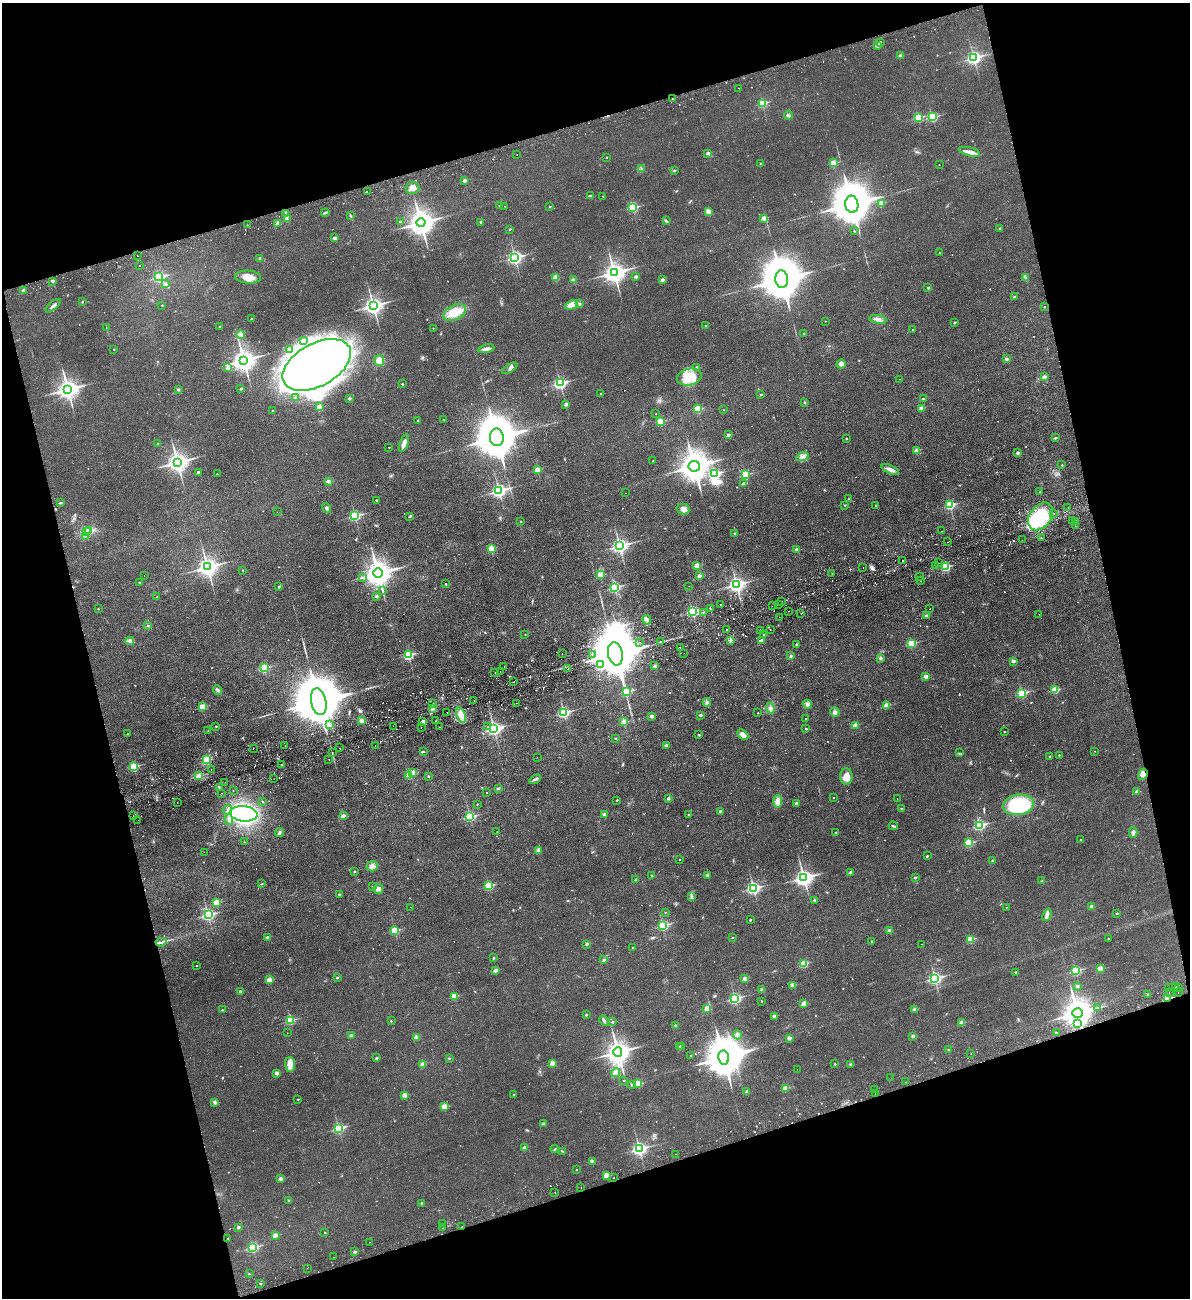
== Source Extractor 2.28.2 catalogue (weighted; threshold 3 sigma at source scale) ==
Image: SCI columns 169-4918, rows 61-5244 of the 5204 x 5300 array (HDU 1 of 3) = the unmasked area's bounding box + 8 px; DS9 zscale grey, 4 x 4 block average (1 PNG px = mean of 4 x 4 image px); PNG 1192 x 1300 px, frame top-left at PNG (2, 3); each listed source drawn as its Kron ellipse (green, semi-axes under 4 px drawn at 4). Shown black and unused: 33% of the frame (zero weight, under 2 of 3 exposures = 3% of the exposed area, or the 3 px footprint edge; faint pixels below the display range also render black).
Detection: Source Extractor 2.28.2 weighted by HDU 2 'WHT'. Background 0.0216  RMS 0.0048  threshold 0.0214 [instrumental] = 3 sigma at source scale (4.5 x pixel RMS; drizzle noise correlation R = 1.50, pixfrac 1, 0.05/0.05 arcsec/px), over >= 5 px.
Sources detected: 999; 11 too faint to see at this stretch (4 x 4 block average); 11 inside a brighter object's white glare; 70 cosmic-ray / hot-pixel residue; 2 long thin detections or spike segments (spike, bleed or trail) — neither listed nor drawn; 8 coinciding with a brighter row at this scale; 11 inside a brighter listed object's ellipse — not listed separately; of the other 886, all 500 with FLUX_AUTO >= 1.44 (the completeness limit of this list) listed and drawn (386 fainter detections not listed), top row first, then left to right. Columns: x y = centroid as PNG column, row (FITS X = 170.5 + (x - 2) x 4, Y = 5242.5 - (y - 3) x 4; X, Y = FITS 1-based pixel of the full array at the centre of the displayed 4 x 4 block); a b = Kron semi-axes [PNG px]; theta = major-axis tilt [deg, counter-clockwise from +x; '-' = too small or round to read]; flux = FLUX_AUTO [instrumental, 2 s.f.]
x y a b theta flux
881 42 2 2 - 2.6
877 45 2 2 - 26
900 56 2 2 - 18
974 58 3 2 - 630
739 88 2 2 - 8.5
672 99 2 2 - 2.2
762 103 2 2 - 140
788 115 4 2 - 4.6
918 117 2 2 - 170
932 117 2 2 - 200
970 152 10 3 -13 18
708 153 2 2 - 17
517 154 2 2 - 1.4
607 157 2 2 - 2.6
834 163 2 2 - 80
761 164 2 2 - 4.9
939 165 2 2 - 1.6
641 169 2 2 - 2.4
674 170 2 2 - 5.9
465 180 2 2 - 25
413 188 7 6 - 21
367 191 2 2 - 5
590 196 4 2 - 3.5
603 196 2 2 - 2.6
881 203 2 2 - 39
852 204 9 6 -81 15000
499 205 2 2 - 3.7
505 206 2 2 - 1.6
550 206 2 2 - 3.8
632 207 2 2 - 240
708 211 4 3 - 14
325 212 4 2 - 3.6
286 213 4 3 - 6.3
350 216 2 2 - 1.9
764 218 2 2 - 33
287 219 2 2 - 2.1
400 221 2 2 - 3.2
666 221 3 2 - 1.7
481 222 2 2 - 5.9
277 223 4 2 - 12
421 223 4 4 - 3100
247 225 2 2 - 2.2
1000 228 2 2 - 3.9
510 229 2 2 - 6
854 231 2 2 - 2.7
335 238 3 2 - 5.9
940 253 4 2 - 1.9
137 256 2 2 - 2
515 257 3 2 - 680
260 258 2 2 - 8.9
140 265 2 2 - 2.1
614 273 4 3 - 1900
159 277 3 2 - 360
248 277 13 6 -3 34
636 277 2 2 - 15
556 278 4 3 - 17
1026 278 4 3 - 5.5
782 279 8 6 -83 15000
573 280 2 2 - 29
662 280 2 2 - 25
53 281 2 2 - 12
166 284 4 2 - 3.3
928 288 2 2 - 1.5
23 290 3 2 - 6.2
1014 297 2 2 - 7
82 302 2 2 - 1.7
580 304 3 2 - 4.3
162 305 2 2 - 1.9
572 305 7 3 25 28
53 306 9 2 40 8.3
373 306 4 3 - 1400
1044 307 2 2 - 4.6
455 312 12 7 28 58
252 319 2 2 - 12
878 319 9 3 -9 12
825 321 2 2 - 1.7
954 323 2 2 - 6.5
219 326 2 2 - 3.2
706 326 2 2 - 11
106 328 2 2 - 1.6
433 328 2 2 - 1.6
913 330 2 2 - 2.2
804 333 2 2 - 5.5
241 334 4 3 - 8.6
303 341 3 3 - 3.9
114 349 2 2 - 2.8
486 349 8 3 12 13
289 350 3 2 - 3.6
1006 359 4 3 - 5.5
244 360 4 3 - 2300
379 360 5 5 - 22
841 364 4 4 - 10
317 365 37 21 29 1400
697 367 2 2 - 10
228 368 2 2 - 27
510 368 8 3 31 7.6
689 377 12 8 14 69
1044 377 2 2 - 35
899 379 2 2 - 2.1
560 383 3 2 - 450
402 384 2 2 - 2
68 389 4 3 - 1800
178 389 3 2 - 1.7
241 389 2 2 - 8.7
601 394 2 2 - 4
761 394 2 2 - 5.2
295 398 2 2 - 4.3
349 398 2 2 - 14
923 398 2 2 - 4.6
805 402 2 2 - 2.1
566 404 2 2 - 21
319 407 2 2 - 43
922 408 2 2 - 39
698 409 2 2 - 130
272 410 2 2 - 2.7
724 410 2 2 - 2.3
656 414 2 2 - 1.9
444 419 2 2 - 2.5
418 420 2 2 - 3
660 421 2 2 - 96
728 435 2 2 - 14
497 437 9 7 -81 15000
846 438 2 2 - 3.3
1055 438 3 2 - 2.1
404 443 9 3 69 20
158 444 2 2 - 9.3
389 447 2 2 - 2.2
917 450 2 2 - 35
1018 453 2 2 - 15
802 457 6 3 24 9.3
653 461 2 2 - 1.6
177 462 4 3 - 1900
1062 465 2 2 - 2.9
694 466 5 5 - 4400
890 469 9 4 -23 12
538 470 2 2 - 72
198 472 3 3 - 5
217 474 2 2 - 1.7
715 474 4 3 - 350
745 474 2 2 - 170
328 481 3 2 - 7.3
743 484 2 2 - 17
499 491 3 2 - 650
1040 492 2 2 - 4.1
626 493 2 2 - 1.7
849 499 3 2 - 1.7
376 500 2 2 - 4.5
61 503 3 2 - 4
845 505 2 2 - 1.8
875 505 2 2 - 2
950 505 3 2 - 220
327 508 5 3 - 5.1
1068 508 2 2 - 1.5
683 509 6 5 - 13
277 512 2 2 - 3.5
1054 513 2 2 - 3.8
355 516 3 2 - 310
410 516 3 2 - 3.2
1040 516 15 10 53 170
1072 521 2 2 - 2.1
521 522 2 2 - 1.4
1076 522 2 2 - 9.9
1075 526 2 2 - 2.2
89 531 3 2 - 4.5
941 531 2 2 - 1.5
86 532 2 2 - 1.8
735 534 2 2 - 9.7
85 537 2 2 - 1.5
1041 538 2 2 - 4.9
1022 540 2 2 - 2.1
947 542 2 2 - 11
620 546 3 3 - 830
491 548 2 2 - 79
797 549 2 2 - 14
903 561 2 2 - 6.3
939 563 2 2 - 1.8
697 565 2 2 - 45
935 565 2 2 - 1.7
207 567 4 3 - 1500
863 567 2 2 - 7.9
946 567 3 2 - 170
243 570 2 2 - 2.2
378 573 5 4 - 3800
832 574 2 2 - 2.5
144 575 2 2 - 1.6
600 575 2 2 - 65
699 576 2 2 - 25
362 577 2 2 - 2
919 577 2 2 - 2.2
920 581 2 2 - 6.1
139 582 2 2 - 3
446 584 2 2 - 4.4
736 584 3 3 - 900
689 586 2 2 - 1.6
279 587 3 2 - 3
614 587 3 2 - 320
382 590 3 2 - 1.6
376 596 2 2 - 16
157 597 2 2 - 5.9
782 601 2 2 - 4.1
720 604 2 2 - 1.7
779 605 2 2 - 2.4
772 606 2 2 - 3.8
98 609 2 2 - 2.4
710 609 2 2 - 2.8
930 609 2 2 - 1.9
692 611 3 2 - 350
788 611 2 2 - 1.7
703 612 2 2 - 1.9
801 613 2 2 - 2.2
1039 614 2 2 - 3
926 615 2 2 - 12
779 617 2 2 - 1.5
647 620 5 3 - 7
148 625 3 2 - 1.5
726 630 2 2 - 12
760 630 2 2 - 3
770 630 2 2 - 1.5
525 634 2 2 - 1.5
764 634 2 2 - 3.9
731 640 3 2 - 3.3
761 640 3 2 - 3.8
130 641 4 2 - 4.4
640 642 2 2 - 1.9
660 642 2 2 - 3.5
797 644 2 2 - 7
911 644 2 2 - 150
680 648 2 2 - 4.7
684 653 2 2 - 1.5
562 654 2 2 - 3.2
592 654 2 2 - 2.8
615 654 12 7 -79 25000
408 655 2 2 - 270
791 656 2 2 - 12
880 658 3 3 - 5.2
1013 661 2 2 - 15
600 665 2 2 - 4.9
655 666 2 2 - 18
504 667 2 2 - 1.6
264 668 2 2 - 170
568 669 2 2 - 2.3
495 672 2 2 - 2.2
500 672 2 2 - 1.5
925 676 2 2 - 31
514 682 2 2 - 1.7
218 690 5 3 - 5.6
1055 690 2 2 - 120
626 692 2 2 - 180
1022 693 3 2 - 270
474 700 2 2 - 2
319 702 13 7 -78 27000
707 702 4 3 - 4.6
516 703 2 2 - 1.9
432 704 2 2 - 2.3
807 704 5 4 - 10
887 705 2 2 - 50
202 707 2 2 - 88
433 708 2 2 - 3.5
770 708 5 4 - 7.8
447 712 2 2 - 1.6
564 712 3 2 - 340
835 712 5 4 - 8.4
758 713 2 2 - 2.8
461 715 8 4 -70 19
701 715 3 2 - 4.6
652 716 2 2 - 24
806 718 2 2 - 2.7
361 721 4 2 - 4.1
436 721 2 2 - 1.5
423 722 2 2 - 39
624 722 2 2 - 62
329 725 2 2 - 41
855 725 2 2 - 36
216 726 2 2 - 2.8
393 726 2 2 - 2.5
439 727 2 2 - 1.6
488 727 2 2 - 2
421 728 2 2 - 1.7
494 729 3 2 - 720
806 729 2 2 - 6.6
208 731 2 2 - 1.8
1004 732 2 2 - 1.5
128 734 2 2 - 3.4
699 735 2 2 - 4.4
743 735 6 4 -44 17
615 738 3 2 - 1.7
666 745 2 2 - 9.3
285 746 2 2 - 2.8
375 746 2 2 - 1.8
253 748 2 2 - 2.1
340 748 2 2 - 6.5
1095 751 2 2 - 1.5
332 752 2 2 - 1.8
423 752 3 2 - 2.1
959 753 3 2 - 2.4
1059 755 2 2 - 3.4
537 757 2 2 - 1.7
1050 757 2 2 - 3.8
207 760 3 2 - 65
329 760 2 2 - 1.5
282 765 2 2 - 3.4
134 766 2 2 - 180
211 769 2 2 - 2.2
413 772 2 2 - 23
1143 774 6 4 59 15
409 775 2 2 - 65
198 776 2 2 - 2.5
428 776 3 2 - 2.5
846 777 8 6 -85 26
274 779 2 2 - 1.5
535 779 6 3 30 6
225 782 2 2 - 2.1
219 788 2 2 - 2.5
498 788 4 2 - 3.2
233 791 2 2 - 2.3
487 792 2 2 - 20
1137 792 2 2 - 16
221 793 2 2 - 3.4
668 798 3 2 - 5.1
833 798 2 2 - 1.8
897 799 2 2 - 1.7
617 800 2 2 - 4.1
262 801 2 2 - 2.3
778 801 6 4 85 19
177 803 2 2 - 1.8
796 803 2 2 - 12
477 804 2 2 - 2.9
1019 805 16 10 7 210
901 809 2 2 - 2.7
228 810 5 3 - 6.7
720 811 2 2 - 12
244 814 14 7 -5 460
604 814 2 2 - 14
689 814 2 2 - 2.5
133 816 2 2 - 1.5
343 816 2 2 - 23
470 817 3 2 - 290
138 820 2 2 - 1.8
229 820 5 2 - 6.5
979 825 3 2 - 360
893 826 4 2 - 3.6
497 832 2 2 - 5.6
836 832 2 2 - 4.8
1133 832 5 3 - 6.8
279 833 4 2 - 6.5
1081 839 2 2 - 2.4
244 842 2 2 - 2.6
969 843 2 2 - 180
538 851 3 3 - 4.8
204 852 2 2 - 4.5
927 856 2 2 - 2.4
680 859 2 2 - 1.9
992 860 2 2 - 3.2
372 866 5 5 - 11
355 871 2 2 - 1.6
851 872 2 2 - 16
651 875 2 2 - 2.3
707 875 3 3 - 3.3
804 878 4 3 - 1200
915 878 2 2 - 8.4
636 879 2 2 - 6.6
1042 881 3 2 - 2.2
262 884 2 2 - 1.6
489 886 2 2 - 150
373 887 2 2 - 1.5
753 888 3 2 - 540
378 889 5 5 - 11
339 894 2 2 - 5
691 896 4 3 - 4.9
814 900 2 2 - 5.8
217 903 2 2 - 90
1091 906 2 2 - 6.8
411 907 2 2 - 2
1006 907 2 2 - 1.6
665 912 2 2 - 1.8
1117 913 2 2 - 5.5
208 915 3 2 - 430
1047 915 6 3 67 9.9
750 920 2 2 - 4.8
662 925 3 2 - 270
395 931 2 2 - 140
889 931 2 2 - 23
267 937 2 2 - 13
732 938 2 2 - 3
971 939 2 2 - 120
1108 939 2 2 - 2.2
872 941 2 2 - 4.2
161 942 6 2 9 5.7
587 944 2 2 - 13
922 944 2 2 - 1.8
632 947 2 2 - 2.1
493 958 2 2 - 6.1
604 960 2 2 - 12
804 964 2 2 - 110
196 966 2 2 - 4.1
1100 969 2 2 - 67
496 970 2 2 - 24
1076 970 3 2 - 240
1015 972 2 2 - 3.4
337 978 2 2 - 8.2
935 978 3 2 - 520
745 979 2 2 - 29
269 980 2 2 - 52
793 985 2 2 - 48
1077 986 2 2 - 13
1175 987 2 2 - 28
1178 987 2 2 - 1.7
1169 988 2 2 - 2.1
762 990 3 3 - 6.6
240 991 2 2 - 14
1169 993 2 2 - 2.9
1178 993 2 2 - 3.3
1148 994 2 2 - 9.2
454 996 2 2 - 79
735 998 3 2 - 390
1167 998 2 2 - 120
762 1001 2 2 - 3.2
804 1004 4 4 - 11
707 1008 2 2 - 31
1097 1008 3 2 - 2.7
915 1009 2 2 - 27
222 1010 2 2 - 3.5
1077 1013 5 5 - 4700
586 1015 2 2 - 2.4
774 1016 2 2 - 18
290 1020 2 2 - 170
391 1021 2 2 - 3.5
604 1021 5 2 - 6
613 1022 2 2 - 5.8
962 1023 2 2 - 38
1077 1023 2 2 - 9.7
675 1025 3 2 - 2.8
1056 1032 3 2 - 2
287 1033 2 2 - 4.5
351 1035 2 2 - 14
737 1035 4 3 - 7
913 1036 2 2 - 13
416 1037 2 2 - 36
789 1038 2 2 - 26
680 1047 2 2 - 2.1
682 1047 2 2 - 1.7
948 1050 2 2 - 4
618 1052 5 4 - 2500
971 1054 2 2 - 2.1
691 1055 3 2 - 1.7
376 1058 2 2 - 9.5
449 1058 2 2 - 2.2
724 1058 7 5 -81 9800
552 1063 2 2 - 50
290 1064 7 5 -85 16
422 1064 2 2 - 28
835 1064 2 2 - 3.6
851 1064 2 2 - 4.3
797 1069 2 2 - 2.3
277 1073 2 2 - 23
616 1073 4 4 - 16
891 1078 2 2 - 2.2
624 1080 2 2 - 1.7
905 1082 2 2 - 16
638 1084 2 2 - 94
632 1085 2 2 - 9
785 1088 2 2 - 55
875 1090 2 2 - 3.6
747 1091 3 2 - 2.1
875 1093 2 2 - 1.5
514 1094 2 2 - 2.6
405 1095 2 2 - 37
298 1099 2 2 - 2.9
215 1102 3 3 - 6.6
444 1107 2 2 - 64
543 1124 2 2 - 13
338 1128 3 2 - 330
525 1147 2 2 - 24
555 1149 4 2 - 2.6
639 1149 3 2 - 650
562 1151 4 2 - 3.1
676 1154 2 2 - 1.6
592 1161 2 2 - 7.5
576 1169 2 2 - 2.1
606 1175 2 2 - 61
614 1178 2 2 - 5.4
281 1179 2 2 - 24
581 1187 2 2 - 1.9
555 1192 2 2 - 1.8
288 1200 2 2 - 1.9
421 1203 2 2 - 6.2
443 1224 2 2 - 1.6
238 1227 2 2 - 17
462 1227 2 2 - 2.5
442 1228 2 2 - 2.2
325 1233 2 2 - 3.2
275 1235 2 2 - 21
228 1238 2 2 - 4.9
370 1242 2 2 - 2.5
253 1247 3 2 - 300
355 1252 2 2 - 16
333 1257 2 2 - 2
307 1268 2 2 - 1.5
249 1274 2 2 - 1.8
260 1283 2 2 - 3.8
Overlapping masked pixels (flux is a lower limit): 3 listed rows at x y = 1143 774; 1167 998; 1077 1013
Diffuse or blended objects may show on this block-average render without a row.